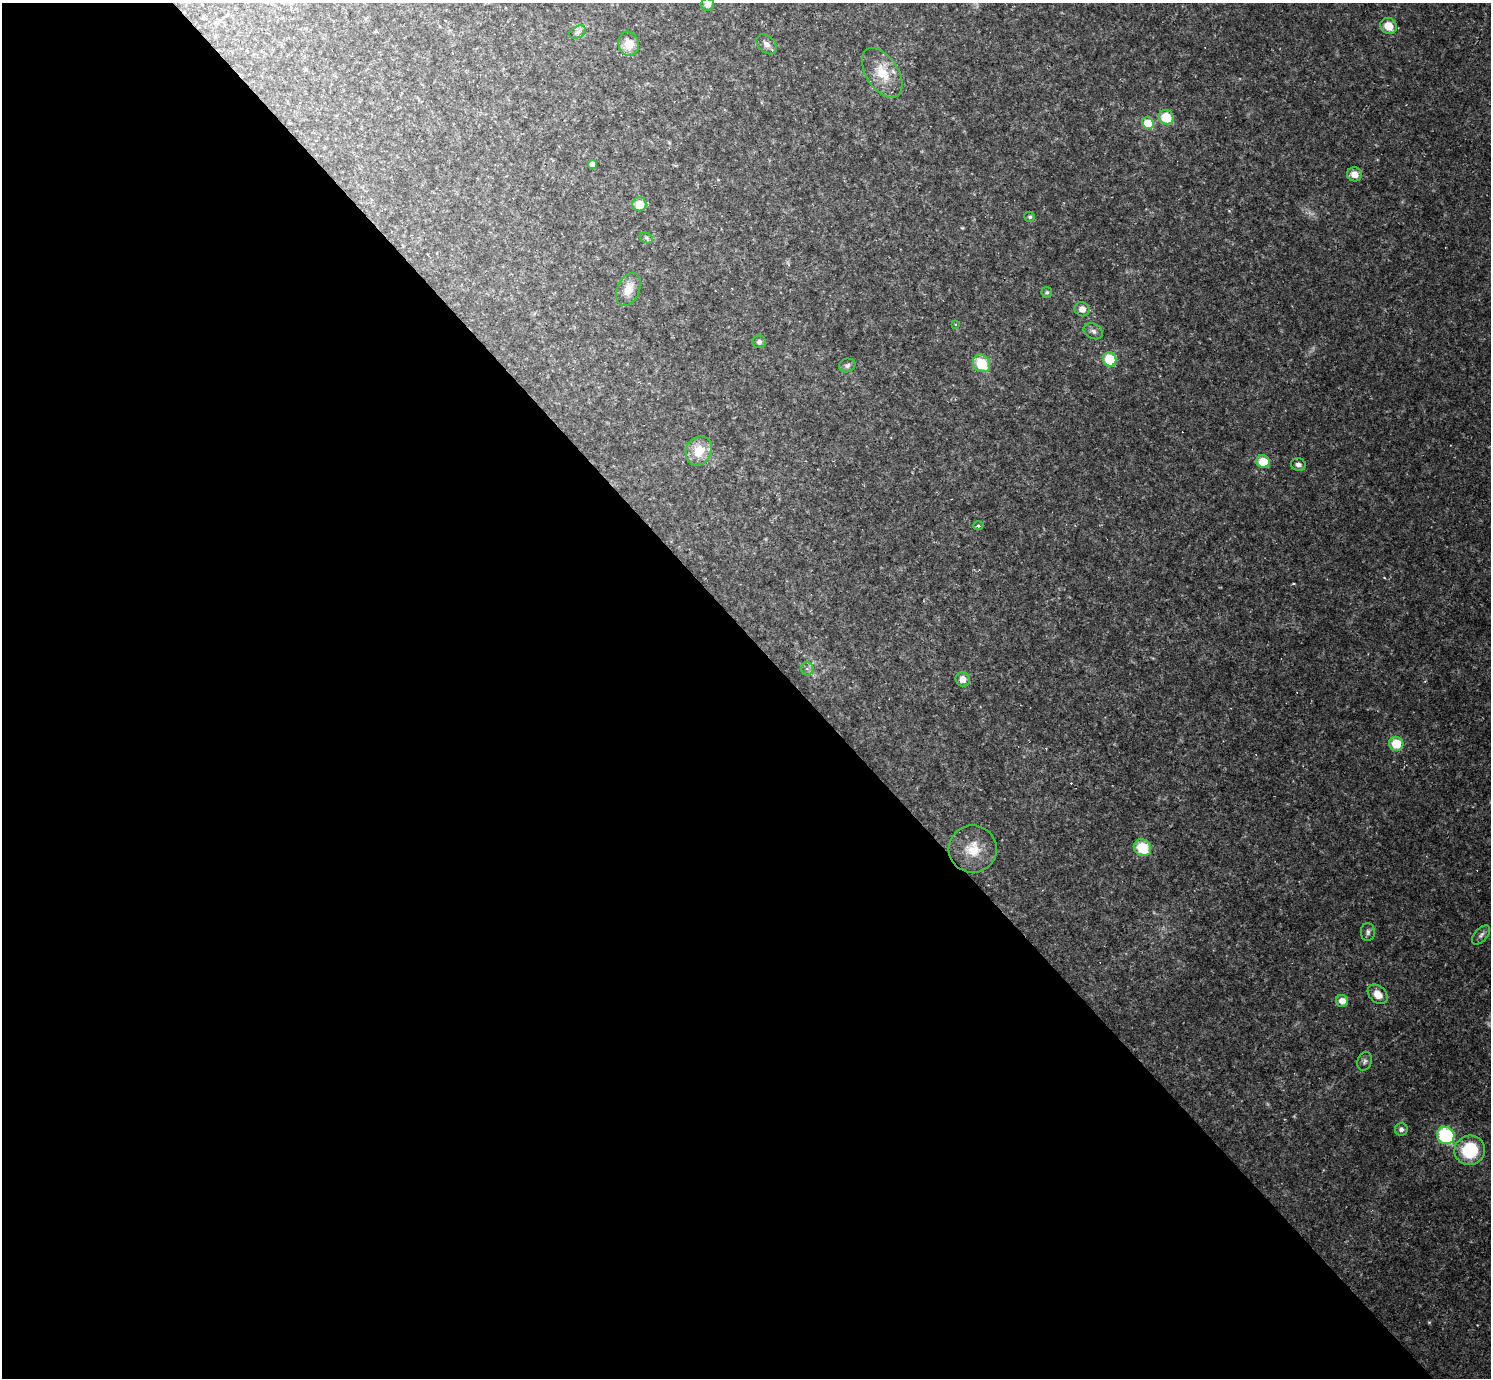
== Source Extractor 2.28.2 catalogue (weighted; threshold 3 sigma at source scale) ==
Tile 9 of 4 x 4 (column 1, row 3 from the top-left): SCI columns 1-1489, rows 1671-3046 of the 5956 x 5953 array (HDU 1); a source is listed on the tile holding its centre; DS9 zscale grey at full resolution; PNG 1493 x 1380 px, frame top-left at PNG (2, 3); each listed source drawn as its Kron ellipse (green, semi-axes under 4 px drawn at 4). Shown black and unused: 54% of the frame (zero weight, under 2 of 3 exposures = <1% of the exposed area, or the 3 px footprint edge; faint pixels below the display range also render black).
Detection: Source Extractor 2.28.2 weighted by HDU 2 'WHT'; one run over the whole footprint, this tile lists its part. Background 0.0519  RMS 0.0075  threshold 0.0336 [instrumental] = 3 sigma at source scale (4.5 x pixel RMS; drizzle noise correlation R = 1.50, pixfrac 1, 0.05/0.05 arcsec/px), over >= 5 px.
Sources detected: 44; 5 cosmic-ray / hot-pixel residue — neither listed nor drawn; the other 39 listed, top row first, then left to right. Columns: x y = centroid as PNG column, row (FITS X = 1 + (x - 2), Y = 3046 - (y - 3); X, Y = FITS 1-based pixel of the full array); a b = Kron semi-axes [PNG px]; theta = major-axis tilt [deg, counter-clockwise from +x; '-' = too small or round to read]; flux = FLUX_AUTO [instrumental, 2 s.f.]
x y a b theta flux
708 4 6 6 - 3.2
1388 26 9 7 -43 12
577 32 9 6 26 2.5
629 44 12 10 -74 11
767 44 11 8 -44 4
882 73 28 16 -57 20
1166 117 7 7 - 22
1148 123 6 5 - 22
593 164 4 4 - 4.1
1354 174 7 7 - 6.8
639 204 7 7 - 13
1030 217 5 5 - 1.5
646 238 7 5 -32 1.3
628 289 17 11 67 9.5
1047 292 5 5 - 1.4
1082 309 8 7 - 5.5
955 324 4 3 - 0.89
1093 331 10 7 -27 2.9
759 342 7 6 - 2.3
1110 359 7 6 - 30
981 363 9 8 - 26
847 365 8 6 18 2.2
699 451 15 12 62 16
1263 462 7 6 - 18
1298 465 7 6 - 2.9
978 526 5 4 - 1.3
807 669 7 5 -88 2.5
962 679 7 7 - 6.7
1396 744 7 7 - 22
1142 848 9 8 - 24
973 849 24 23 - 20
1368 932 9 7 89 2.3
1481 935 11 6 49 2.7
1378 994 11 8 -43 8.3
1342 1001 6 6 - 5.9
1365 1061 10 7 69 2.3
1401 1129 6 6 - 2.7
1446 1135 9 8 - 70
1470 1150 15 14 - 42
Isophote crosses this tile's border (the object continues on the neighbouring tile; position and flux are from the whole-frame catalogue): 1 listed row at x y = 708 4